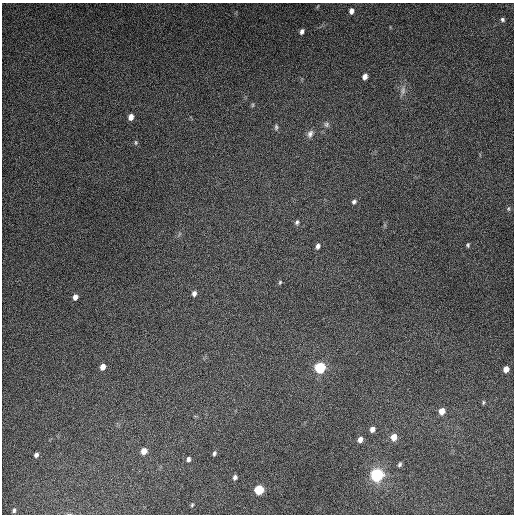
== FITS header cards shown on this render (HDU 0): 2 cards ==
NAXIS1  =                  512
NAXIS2  =                  512

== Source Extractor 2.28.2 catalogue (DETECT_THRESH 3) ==
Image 512 x 512 px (HDU 0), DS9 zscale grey, 1 PNG px = 1 image px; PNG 516 x 516 px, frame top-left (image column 1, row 512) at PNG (2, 3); no overlay
Background 5280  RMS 320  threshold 960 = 3 sigma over >= 5 px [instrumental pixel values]
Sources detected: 37; all 37 listed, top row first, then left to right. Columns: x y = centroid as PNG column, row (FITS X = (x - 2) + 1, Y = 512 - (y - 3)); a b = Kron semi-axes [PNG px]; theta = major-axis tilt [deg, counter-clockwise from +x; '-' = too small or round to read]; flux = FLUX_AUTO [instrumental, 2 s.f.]
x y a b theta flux
351 11 7 5 86 9.5e+04
502 20 5 4 - 4.3e+04
302 31 6 4 67 7.6e+04
365 76 5 4 - 1.2e+05
403 91 12 7 82 1.0e+05
253 105 6 4 89 2.6e+04
131 117 6 5 - 1.4e+05
326 124 7 7 - 5.8e+04
276 127 8 5 89 4.4e+04
310 134 11 7 67 9.5e+04
136 142 7 5 -89 3.5e+04
354 202 6 5 - 5.3e+04
508 209 7 5 73 3.2e+04
297 222 7 6 - 4.9e+04
468 245 6 4 -82 3.4e+04
318 246 7 5 75 7.0e+04
280 282 6 4 73 3.0e+04
194 293 6 5 - 8.0e+04
75 297 6 5 - 9.9e+04
103 367 6 5 - 1.4e+05
320 368 8 7 - 1.0e+06
506 369 6 5 - 1.5e+05
483 402 7 3 82 2.8e+04
442 411 6 5 - 1.8e+05
372 429 5 5 - 1.1e+05
394 437 7 6 - 2.2e+05
360 439 6 5 - 1.1e+05
144 451 7 6 - 1.8e+05
214 453 5 4 - 4.4e+04
36 455 4 4 - 6.2e+04
188 459 6 5 - 6.2e+04
400 464 6 4 58 4.6e+04
377 475 10 9 - 1.6e+06
235 477 5 5 - 5.8e+04
259 490 7 6 - 6.6e+05
192 505 5 3 - 2.7e+04
14 510 5 3 - 3.6e+04